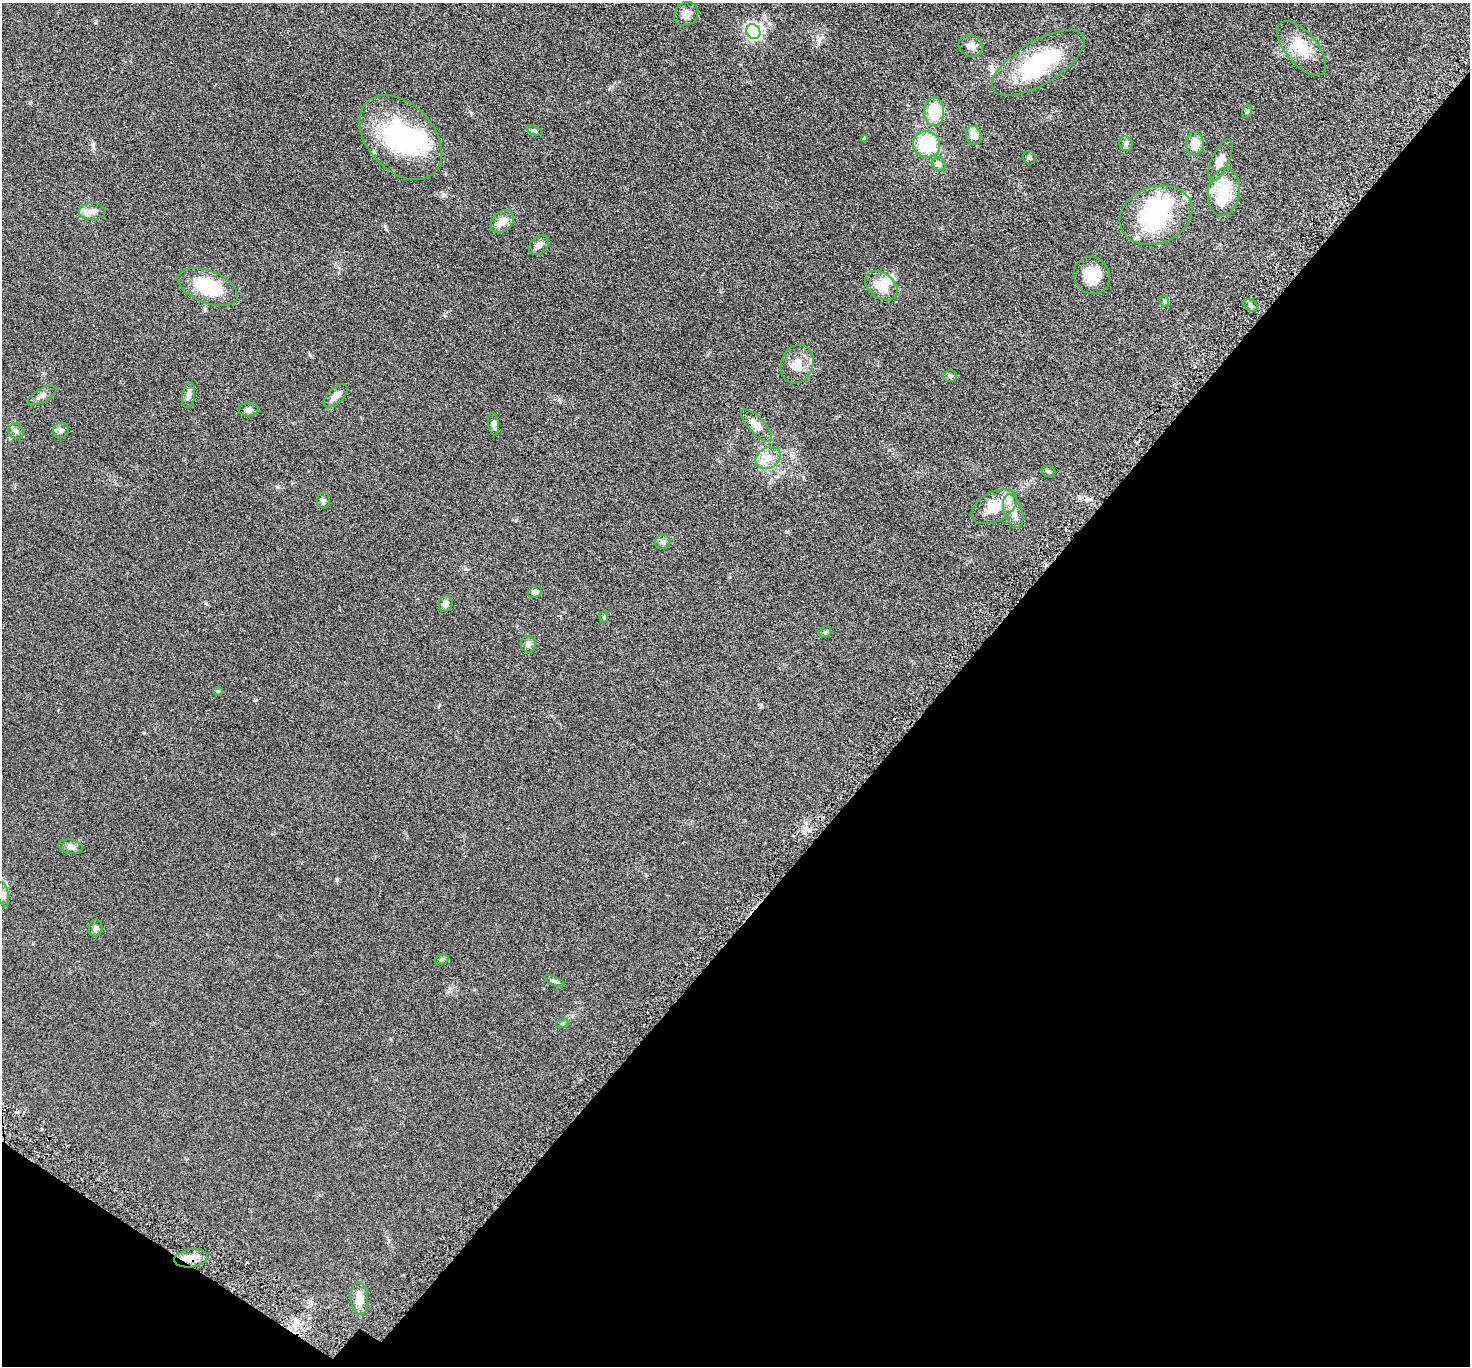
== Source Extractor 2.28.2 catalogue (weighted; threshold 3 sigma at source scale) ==
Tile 15 of 4 x 4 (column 3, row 4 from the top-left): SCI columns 3006-4473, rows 354-1717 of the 6011 x 6022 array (HDU 1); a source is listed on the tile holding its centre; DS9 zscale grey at full resolution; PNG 1472 x 1368 px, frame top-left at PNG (2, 3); each listed source drawn as its Kron ellipse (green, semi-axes under 4 px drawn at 4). Shown black and unused: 38% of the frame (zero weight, under 3 of 5 exposures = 4% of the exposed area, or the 3 px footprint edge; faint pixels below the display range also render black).
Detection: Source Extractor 2.28.2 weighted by HDU 2 'WHT'; one run over the whole footprint, this tile lists its part. Background 0.0471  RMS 0.0071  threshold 0.0319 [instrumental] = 3 sigma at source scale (4.5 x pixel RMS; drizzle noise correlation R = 1.50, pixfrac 1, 0.05/0.05 arcsec/px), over >= 5 px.
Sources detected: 64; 5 inside a brighter object's white glare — neither listed nor drawn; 2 inside a brighter listed object's ellipse — not listed separately; the other 57 listed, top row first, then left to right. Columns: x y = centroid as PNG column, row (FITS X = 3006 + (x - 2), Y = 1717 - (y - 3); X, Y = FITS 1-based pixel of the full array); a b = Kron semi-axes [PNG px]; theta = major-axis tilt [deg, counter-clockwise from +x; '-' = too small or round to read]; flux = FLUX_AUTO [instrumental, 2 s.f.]
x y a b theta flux
686 14 13 11 41 5.1
753 32 7 6 - 170
971 46 12 10 -18 4.5
1301 48 33 16 -50 17
1038 63 52 21 31 62
934 112 14 10 -90 23
1247 112 7 4 62 1
535 131 9 4 -22 1.2
974 135 9 7 -73 5.9
401 137 49 33 -47 86
865 139 4 3 - 1.2
927 144 14 13 - 38
1126 144 7 6 - 1.9
1195 144 12 9 -90 8.5
1029 158 7 6 - 1.2
1220 160 22 8 66 6.3
939 164 7 6 - 2.7
1224 192 24 16 81 21
92 211 13 8 0 4.6
1156 215 37 28 21 66
502 222 13 9 45 6.5
539 245 11 8 47 3.1
1092 275 19 17 -53 15
881 286 18 12 -36 13
208 287 31 16 -21 34
1164 301 6 4 -71 0.87
1250 305 7 5 -31 1.8
797 364 20 16 69 10
950 376 7 5 -2 1.4
42 395 16 6 29 3.1
188 395 12 6 80 3
336 396 15 7 43 5.2
248 410 10 6 -1 1.9
494 424 11 5 -84 2.2
757 425 21 8 -47 6.3
61 430 8 7 - 2
16 431 8 7 - 2.2
768 458 13 10 30 7.1
1048 471 7 5 -19 1.1
323 501 8 6 -77 1.6
994 507 24 14 28 14
1013 511 17 9 -72 7
663 542 8 7 - 2
535 592 7 6 - 2.1
446 604 8 7 - 2.8
604 617 6 4 -90 0.82
825 632 6 5 - 0.97
528 644 8 7 - 2.2
218 691 5 4 - 0.72
71 847 12 7 -10 2.7
3 894 13 5 -78 2.2
96 928 8 7 - 1.7
442 959 7 4 17 1.1
555 981 11 4 -25 1.5
562 1024 6 4 19 0.93
191 1258 17 9 8 6.6
359 1298 16 8 -87 7.4
Overlapping masked pixels (flux is a lower limit): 1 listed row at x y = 191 1258
Unlisted compact peaks at least as high as the median listed source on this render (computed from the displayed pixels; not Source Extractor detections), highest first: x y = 255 700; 444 195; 516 520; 277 487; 93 145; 95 23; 337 879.